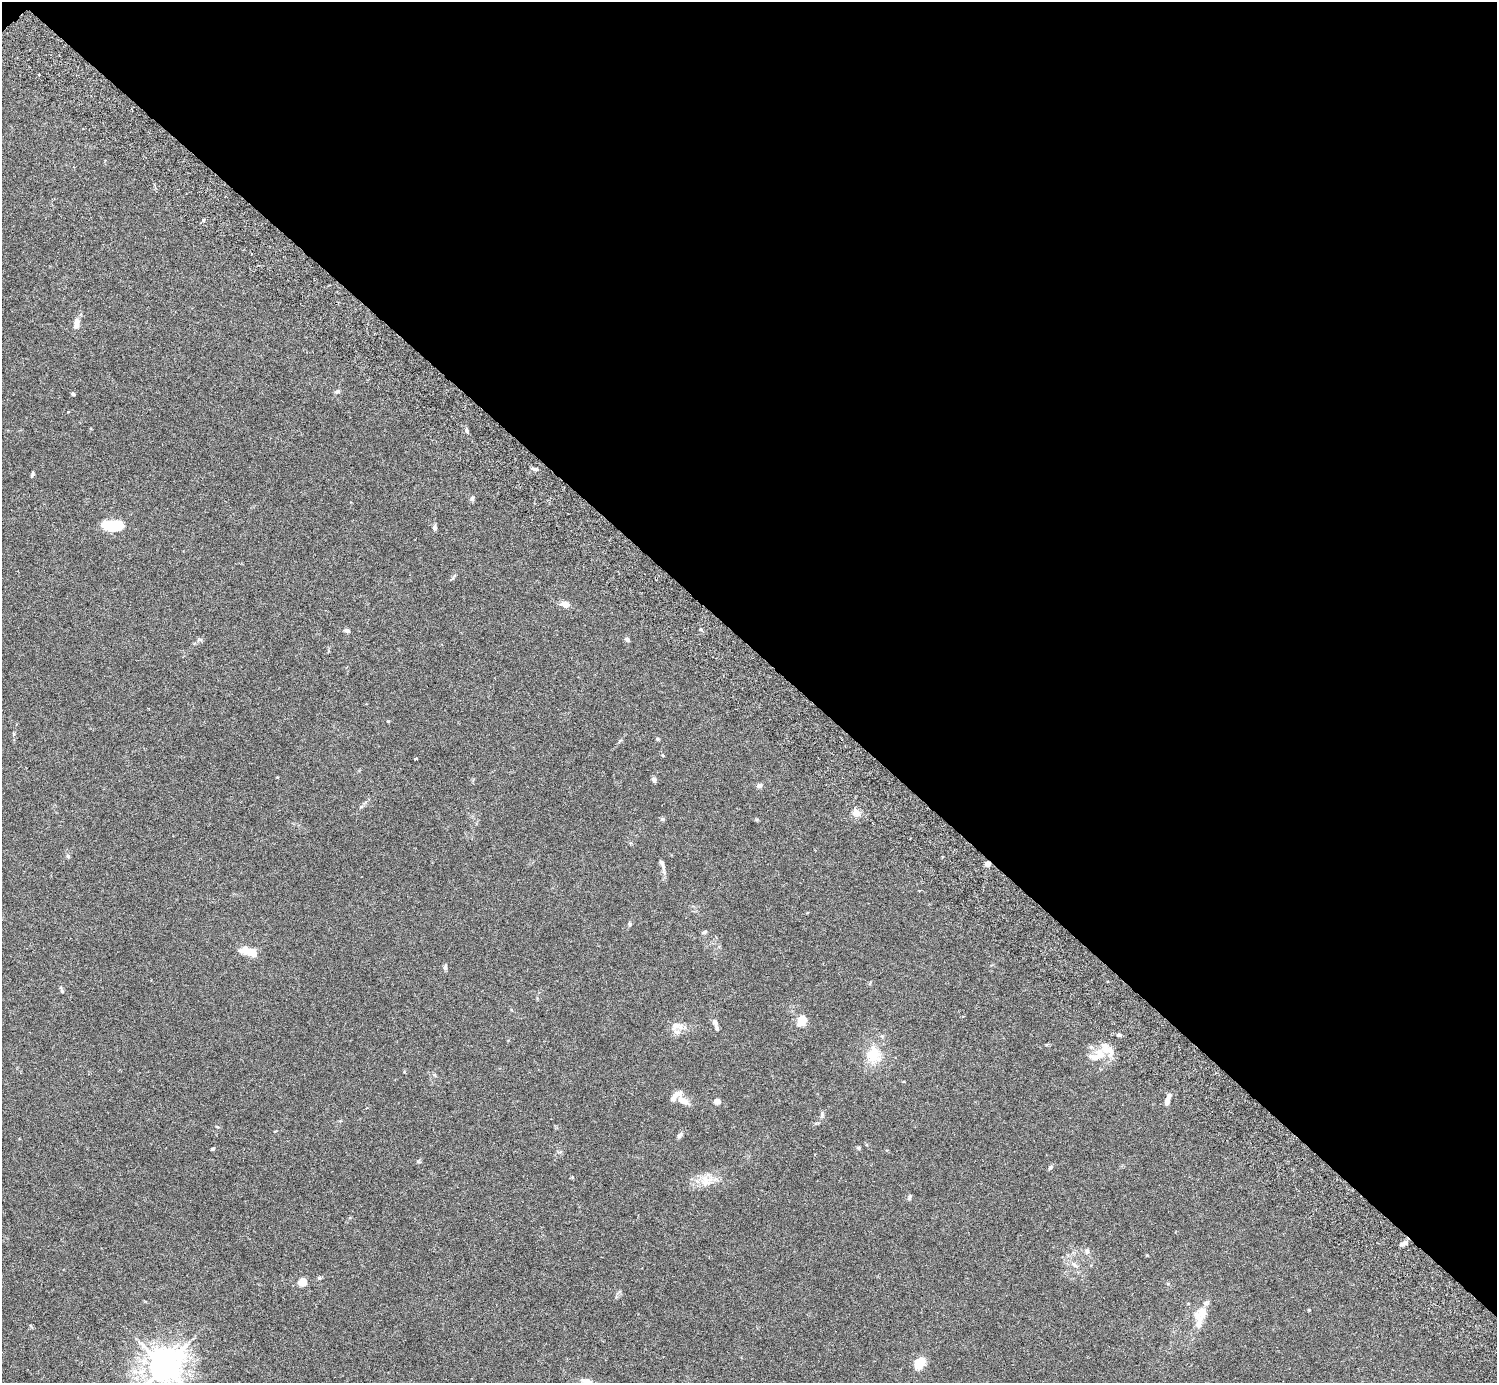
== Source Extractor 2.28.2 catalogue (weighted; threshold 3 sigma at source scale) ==
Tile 3 of 4 x 4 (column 3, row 1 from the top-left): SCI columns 3036-4530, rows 4349-5729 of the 6074 x 6074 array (HDU 1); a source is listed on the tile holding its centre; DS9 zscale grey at full resolution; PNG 1499 x 1385 px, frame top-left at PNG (2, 2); no overlay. Shown black and unused: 47% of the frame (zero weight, under 3 of 6 exposures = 3% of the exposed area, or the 3 px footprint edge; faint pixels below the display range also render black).
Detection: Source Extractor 2.28.2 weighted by HDU 2 'WHT'; one run over the whole footprint, this tile lists its part. Background 0.0198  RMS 0.002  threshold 0.00834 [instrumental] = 3 sigma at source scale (4.09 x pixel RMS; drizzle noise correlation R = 1.36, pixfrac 0.8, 0.05/0.05 arcsec/px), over >= 5 px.
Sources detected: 68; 10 inside a brighter listed object's ellipse — not listed separately; the other 58 listed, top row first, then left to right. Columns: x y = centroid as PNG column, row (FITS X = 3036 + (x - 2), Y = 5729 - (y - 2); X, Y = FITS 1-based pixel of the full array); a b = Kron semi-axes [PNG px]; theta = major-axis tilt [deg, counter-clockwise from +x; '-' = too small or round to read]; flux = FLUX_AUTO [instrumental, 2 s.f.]
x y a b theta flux
203 220 5 4 - 0.27
76 323 15 7 83 1.3
337 391 7 5 31 0.39
73 394 5 4 - 0.23
467 430 8 4 -81 0.3
535 469 9 4 -8 0.46
32 474 8 4 71 0.32
472 498 7 5 85 0.36
114 525 23 10 1 5.7
435 528 7 5 -89 0.44
565 604 10 7 -21 1.2
347 630 7 5 -5 0.49
627 639 6 5 - 0.42
388 721 4 3 - 0.14
657 739 5 4 - 0.23
662 755 5 3 - 0.16
415 758 3 3 - 0.27
654 780 7 5 -57 0.43
759 785 8 5 20 0.54
361 807 6 4 20 0.26
856 813 10 9 - 1.1
662 819 6 5 - 0.29
68 856 6 5 - 0.28
987 863 4 4 - 1.7
662 864 13 5 -69 0.68
629 924 6 5 - 0.28
704 932 8 4 26 0.32
251 952 18 8 -19 2.5
445 967 7 5 88 0.41
62 991 5 4 - 0.22
802 1020 12 9 70 2.4
715 1022 9 6 -71 0.67
676 1026 15 10 19 1.5
1118 1035 5 4 - 0.34
1100 1053 17 11 -81 2.6
874 1054 25 19 -87 4.9
435 1075 6 4 -70 0.23
1167 1099 13 5 75 1.2
682 1100 16 8 -23 1.6
717 1101 6 5 - 1.2
366 1108 4 3 - 0.13
822 1114 10 5 78 0.43
217 1127 5 3 - 0.16
679 1136 9 5 61 0.51
858 1148 5 5 - 0.28
212 1149 4 3 - 0.22
1050 1167 7 5 54 0.37
705 1181 18 13 -58 2.2
909 1197 8 4 81 0.28
1404 1243 10 5 34 0.72
1087 1251 7 6 - 0.42
1075 1265 9 3 -45 0.38
319 1278 6 5 - 0.3
302 1282 6 6 - 3
1202 1312 17 10 81 2.1
919 1363 13 9 58 3.3
164 1366 11 10 - 330
587 1382 16 8 -17 1.5
Overlapping masked pixels (flux is a lower limit): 1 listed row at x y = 987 863
Isophote crosses this tile's border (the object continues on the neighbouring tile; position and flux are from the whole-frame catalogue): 2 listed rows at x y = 164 1366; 587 1382
Unlisted compact peaks at least as high as the median listed source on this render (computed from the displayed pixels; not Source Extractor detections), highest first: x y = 418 1161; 1309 1310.